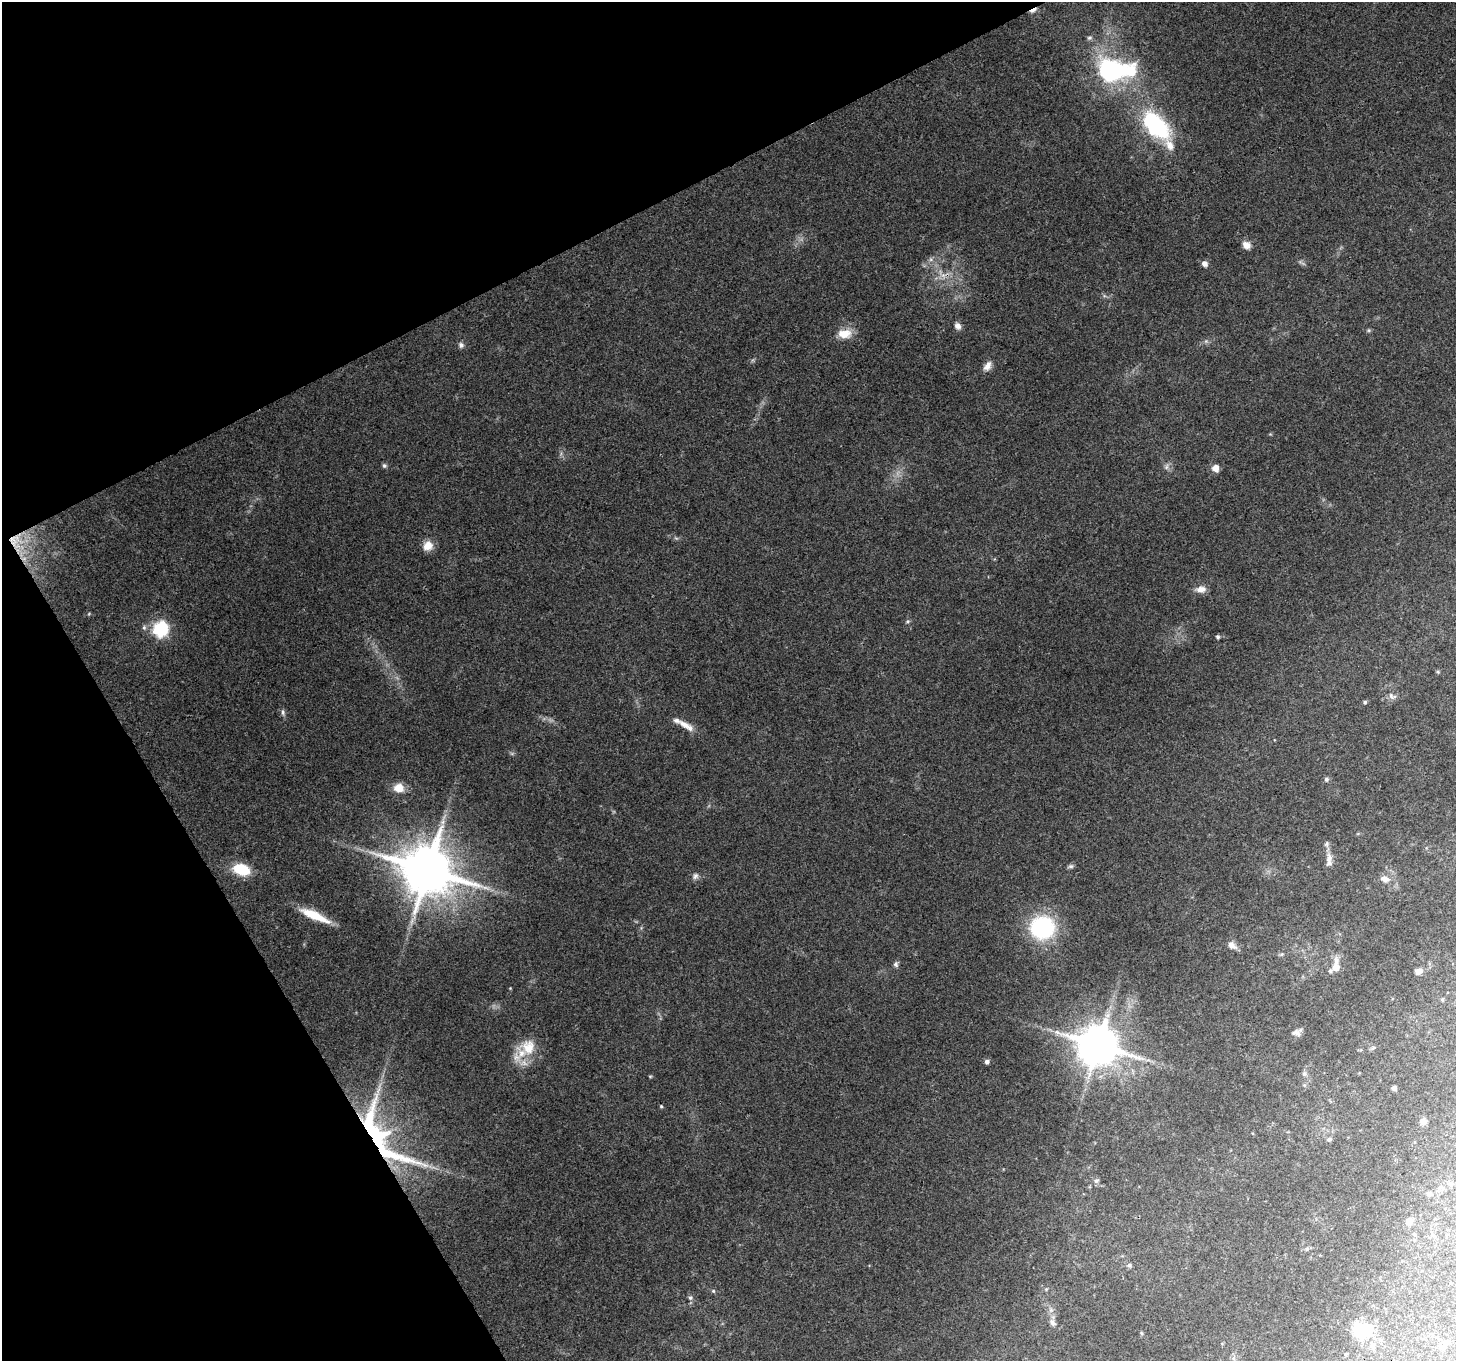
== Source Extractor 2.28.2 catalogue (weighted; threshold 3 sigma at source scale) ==
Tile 5 of 4 x 4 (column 1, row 2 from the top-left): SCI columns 1-1454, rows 2824-4182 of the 5817 x 5710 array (HDU 1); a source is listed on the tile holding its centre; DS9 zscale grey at full resolution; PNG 1458 x 1363 px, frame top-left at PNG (2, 2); no overlay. Shown black and unused: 25% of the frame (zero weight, under 3 of 4 exposures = <1% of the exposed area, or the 3 px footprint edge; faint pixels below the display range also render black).
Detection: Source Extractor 2.28.2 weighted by HDU 2 'WHT'; one run over the whole footprint, this tile lists its part. Background 0.146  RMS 0.0063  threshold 0.0285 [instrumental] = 3 sigma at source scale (4.5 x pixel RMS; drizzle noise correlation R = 1.50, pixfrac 1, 0.0396/0.0396 arcsec/px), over >= 5 px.
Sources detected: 82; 2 too faint to see at this stretch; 3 inside a brighter object's white glare — not listed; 6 inside a brighter listed object's ellipse — not listed separately; the other 71 listed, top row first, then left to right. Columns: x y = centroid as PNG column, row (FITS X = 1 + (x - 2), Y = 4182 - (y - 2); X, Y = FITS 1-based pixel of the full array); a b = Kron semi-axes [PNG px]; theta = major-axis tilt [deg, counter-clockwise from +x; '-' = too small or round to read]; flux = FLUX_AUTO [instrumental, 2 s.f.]
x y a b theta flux
1033 10 10 4 28 2.6
1089 38 7 5 15 1.3
1111 71 41 29 2 81
1156 125 39 21 -46 63
1246 245 9 8 - 5
1205 264 6 5 - 3.6
943 275 10 5 -16 3.3
958 326 9 7 -52 2.9
1369 330 6 5 - 0.93
844 334 19 12 4 9.8
1206 341 6 5 - 1.3
461 345 8 7 - 2
987 366 13 8 58 4.1
384 465 6 6 - 1.3
1167 467 9 4 81 1.7
1216 468 6 5 - 7.7
17 543 42 19 -71 28
428 546 13 11 59 6.7
1201 589 13 9 4 4.7
908 621 6 6 - 1.2
144 627 7 6 - 1.6
160 629 7 7 - 150
1218 637 5 5 - 1.1
1438 672 5 4 - 0.73
1392 696 13 7 -24 2.6
1365 702 5 4 - 0.97
283 712 9 6 -80 1.9
684 724 19 8 -35 5.4
1326 779 6 5 - 1.5
399 788 10 9 - 9.7
1329 860 22 8 88 5.3
1070 866 8 5 16 1.4
241 869 17 11 -15 23
428 870 15 13 -11 4100
695 876 9 8 - 2.4
1385 879 9 7 -18 4.5
315 915 35 8 -24 18
1042 928 26 24 4 63
1232 945 12 8 -40 4.4
896 964 8 6 -88 1.8
1336 967 14 7 84 9.1
1418 971 9 7 24 3.2
510 988 4 3 - 0.48
1442 999 5 4 - 0.76
1297 1032 13 8 21 3.2
1098 1045 12 11 - 2600
528 1047 28 22 32 17
1373 1048 7 4 17 1.1
987 1062 5 5 - 2.1
1304 1074 7 7 - 1.7
650 1076 5 3 - 0.64
1394 1088 4 4 - 2.1
661 1106 4 4 - 0.75
1423 1122 9 8 - 3.1
381 1137 89 32 -53 120
1329 1139 6 5 - 1.5
1096 1181 8 6 26 1.9
1450 1184 7 5 14 1.5
1429 1194 5 5 - 1.3
1409 1222 9 7 43 3.5
1307 1249 6 4 89 0.84
1129 1265 6 5 - 1.6
1046 1289 5 4 - 0.71
713 1291 6 5 - 0.98
690 1298 6 6 - 1.5
1051 1310 5 5 - 1.5
1052 1323 11 7 -46 2.7
1141 1333 5 4 - 0.77
1360 1333 14 10 -39 15
1443 1347 12 7 59 2.8
1346 1354 5 3 - 0.54
Overlapping masked pixels (flux is a lower limit): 3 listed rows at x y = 1033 10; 17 543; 381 1137